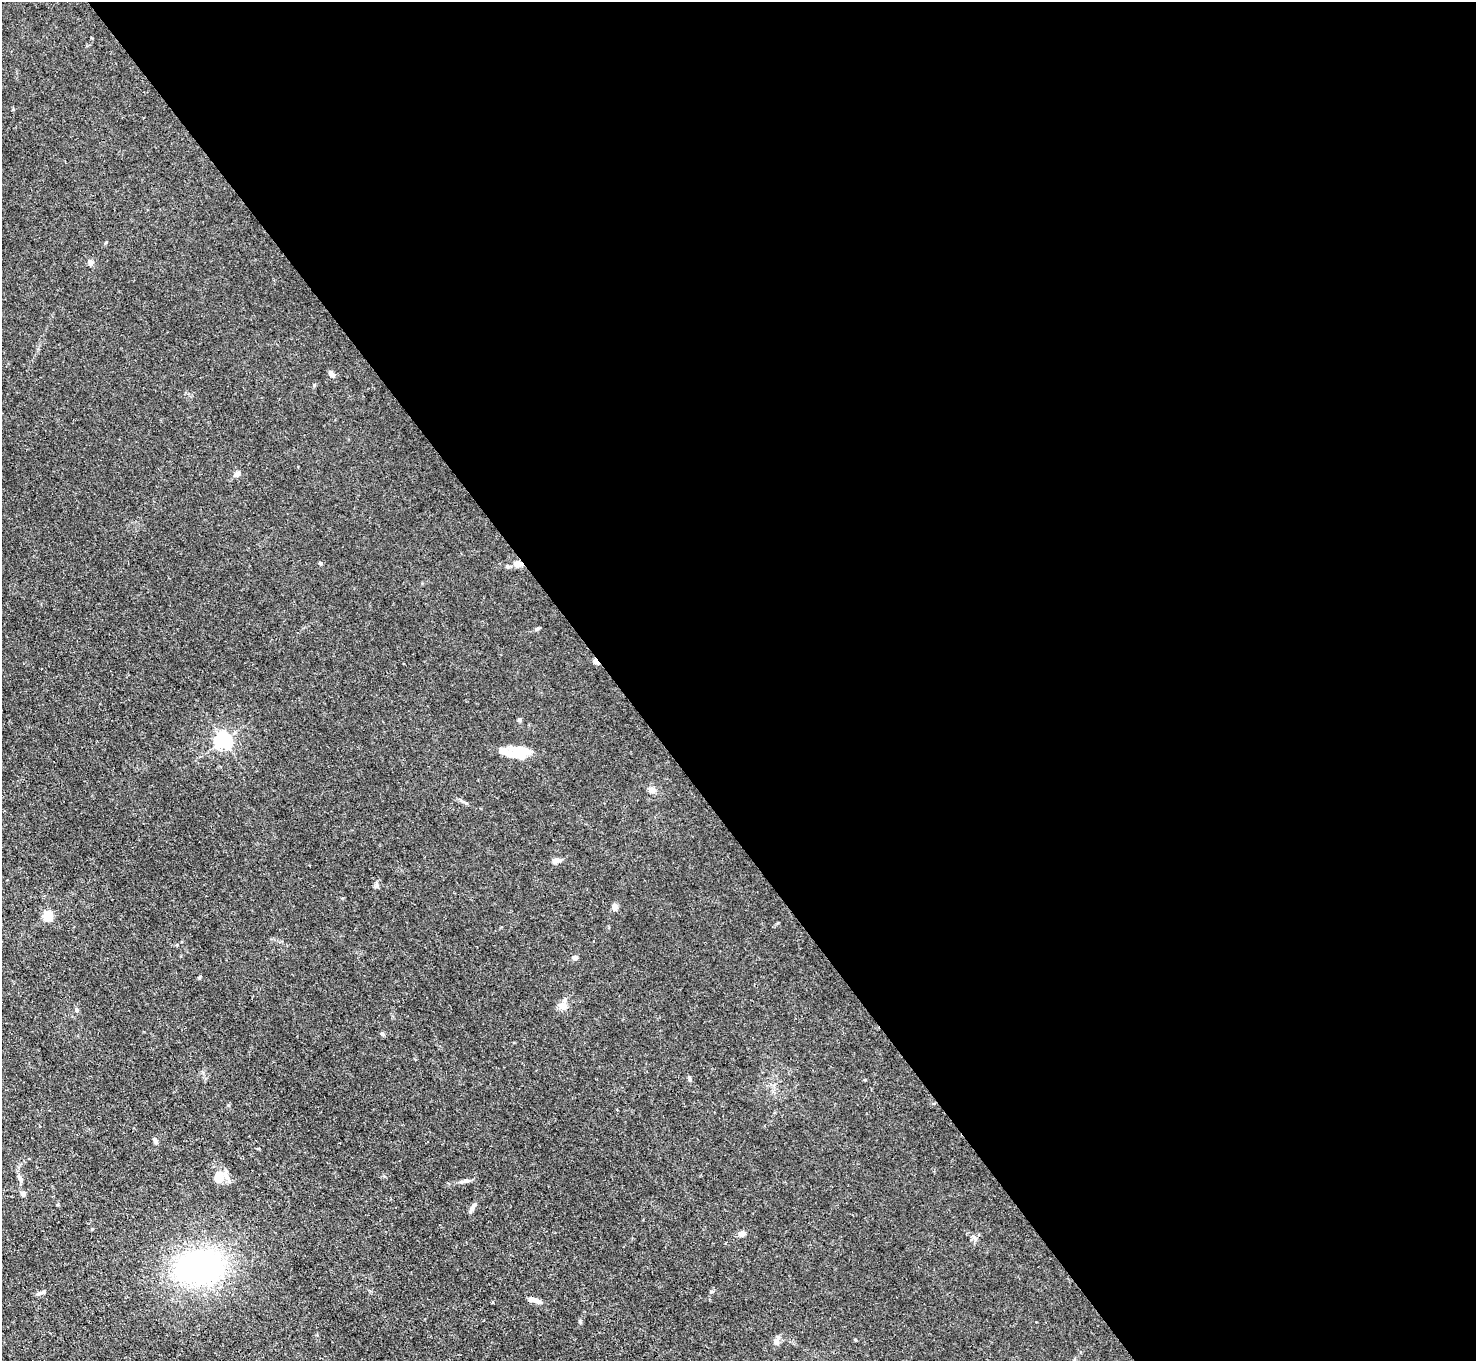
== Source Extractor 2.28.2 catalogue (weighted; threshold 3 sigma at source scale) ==
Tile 8 of 4 x 4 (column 4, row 2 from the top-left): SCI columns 4421-5894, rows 2875-4233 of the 5894 x 5887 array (HDU 1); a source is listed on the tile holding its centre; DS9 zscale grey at full resolution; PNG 1478 x 1363 px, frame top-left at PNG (2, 2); no overlay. Shown black and unused: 59% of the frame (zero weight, under 3 of 4 exposures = <1% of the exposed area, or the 3 px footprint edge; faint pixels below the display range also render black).
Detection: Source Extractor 2.28.2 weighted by HDU 2 'WHT'; one run over the whole footprint, this tile lists its part. Background 0.0269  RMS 0.0028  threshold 0.0124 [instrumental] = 3 sigma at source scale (4.5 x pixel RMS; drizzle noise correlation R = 1.50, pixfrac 1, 0.05/0.05 arcsec/px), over >= 5 px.
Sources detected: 39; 2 inside a brighter object's white glare — not listed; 2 inside a brighter listed object's ellipse — not listed separately; the other 35 listed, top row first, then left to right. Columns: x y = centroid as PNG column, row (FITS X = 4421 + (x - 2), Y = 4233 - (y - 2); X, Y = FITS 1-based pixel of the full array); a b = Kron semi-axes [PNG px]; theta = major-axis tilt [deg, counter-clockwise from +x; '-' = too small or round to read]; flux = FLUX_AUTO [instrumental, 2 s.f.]
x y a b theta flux
90 262 8 6 70 0.73
331 374 9 6 -56 1.1
314 385 5 3 - 0.29
237 474 6 5 - 1.3
320 563 4 4 - 0.38
518 564 7 5 -5 2.7
507 566 6 5 - 0.41
537 629 7 4 30 0.41
596 661 8 5 -52 1.4
519 720 5 5 - 0.52
223 740 6 6 - 89
519 750 20 10 7 4.2
652 790 11 7 -26 1.2
556 861 12 7 17 1.2
377 885 9 4 -89 0.55
615 907 7 6 - 1.2
48 916 5 5 - 18
575 958 6 6 - 0.74
562 1006 11 10 - 1.7
76 1010 5 5 - 0.71
382 1034 6 5 - 0.42
689 1079 7 3 -89 0.41
155 1141 7 5 -58 0.73
218 1176 16 10 84 3.4
20 1179 9 6 -63 0.81
466 1181 15 5 12 1
23 1194 7 6 - 0.68
472 1208 15 4 60 0.87
92 1229 4 4 - 0.23
742 1234 5 5 - 2.2
200 1267 47 32 10 65
41 1293 15 3 13 0.6
534 1300 15 5 -16 1.9
492 1302 3 2 - 0.34
776 1340 14 7 61 1.2
Overlapping masked pixels (flux is a lower limit): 2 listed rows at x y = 518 564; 596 661
Unlisted compact peaks at least as high as the median listed source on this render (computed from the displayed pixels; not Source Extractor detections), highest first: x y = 199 978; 711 1291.